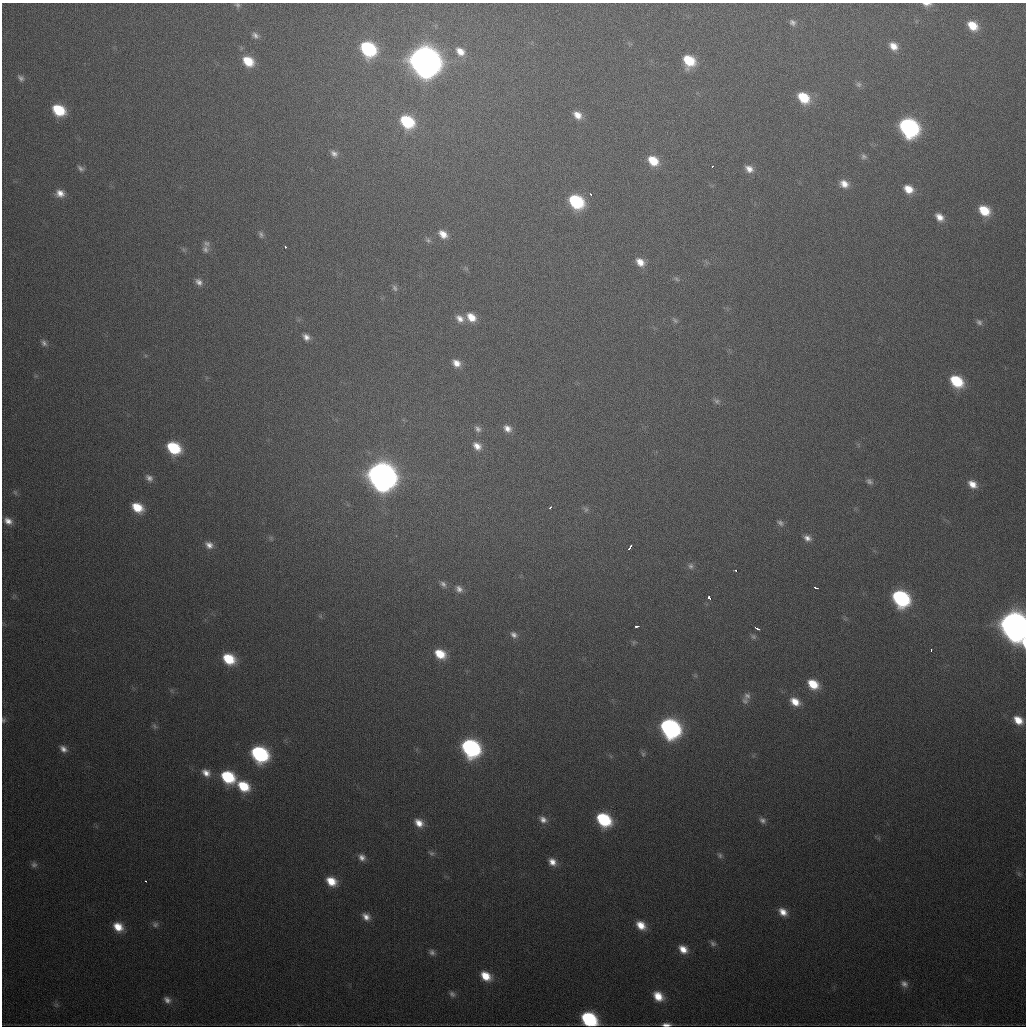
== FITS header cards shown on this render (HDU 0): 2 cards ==
NAXIS1  =                 1024
NAXIS2  =                 1024

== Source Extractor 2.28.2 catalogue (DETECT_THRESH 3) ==
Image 1024 x 1024 px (HDU 0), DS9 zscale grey, 1 PNG px = 1 image px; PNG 1028 x 1028 px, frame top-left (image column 1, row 1024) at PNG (2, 3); no overlay
Background 485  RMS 17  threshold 50.5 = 3 sigma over >= 5 px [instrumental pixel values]
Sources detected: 130; all 130 listed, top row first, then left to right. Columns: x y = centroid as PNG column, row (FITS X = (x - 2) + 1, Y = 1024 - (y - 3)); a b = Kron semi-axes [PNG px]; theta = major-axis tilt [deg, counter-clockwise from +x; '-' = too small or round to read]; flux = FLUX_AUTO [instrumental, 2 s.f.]
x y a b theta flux
927 4 11 5 0 5.1e+03
237 5 7 5 -34 2.5e+03
792 22 8 6 -43 3.9e+03
973 26 11 8 -41 2.2e+04
255 35 11 7 -41 4.9e+03
893 46 10 8 -45 1.2e+04
368 49 12 9 -42 1.3e+05
460 51 12 9 -40 1.3e+04
248 61 11 9 -40 2.8e+04
424 61 14 12 -40 2.8e+06
689 61 11 10 - 3.9e+04
21 78 11 7 -47 4.2e+03
858 84 9 7 -24 3.7e+03
803 98 12 9 -41 3.8e+04
59 110 11 8 -32 4.7e+04
577 115 10 8 -41 1.1e+04
407 122 12 10 -39 7.4e+04
908 127 13 10 -41 3.3e+05
334 153 10 8 -28 5.8e+03
864 156 9 8 - 3.6e+03
653 161 11 9 -38 2.6e+04
712 166 3 2 - 1.1e+03
81 168 10 6 -42 3.5e+03
749 169 11 8 -32 8.7e+03
844 184 11 9 -29 1.1e+04
908 189 11 8 -32 1.6e+04
60 193 10 8 -19 9.7e+03
591 194 3 2 - 1.9e+03
576 201 11 9 -38 1.0e+05
984 210 11 8 -38 3.1e+04
939 217 10 7 -47 9.8e+03
261 234 10 6 -69 3.4e+03
443 234 11 8 -38 1.2e+04
428 240 8 6 -25 3.0e+03
207 243 8 8 - 4.2e+03
285 247 3 2 - 1.2e+03
205 249 10 9 - 5.3e+03
640 262 11 8 -42 1.2e+04
676 279 8 5 -28 2.5e+03
199 282 10 7 -44 6.1e+03
395 288 9 6 -59 3.3e+03
471 317 12 9 -42 1.7e+04
460 318 12 9 -41 9.2e+03
675 320 9 5 -38 2.9e+03
979 322 9 7 -41 3.7e+03
306 337 9 7 -43 6.3e+03
44 343 9 7 -63 4.3e+03
456 363 10 8 -38 1.0e+04
956 381 11 8 -39 5.5e+04
716 401 10 6 -38 3.4e+03
507 428 10 8 -37 8.2e+03
478 429 10 7 -52 4.5e+03
477 446 11 8 -41 9.8e+03
174 448 11 9 -34 6.5e+04
381 476 14 11 -39 1.9e+06
149 478 10 7 -39 5.4e+03
869 481 9 7 -40 4.0e+03
972 484 11 8 -39 1.2e+04
15 492 8 5 -54 2.5e+03
137 507 11 8 -33 2.7e+04
550 507 3 2 - 1.7e+03
586 509 8 6 -64 2.8e+03
8 521 11 8 -29 8.7e+03
780 523 10 6 -31 3.7e+03
271 538 6 6 - 2.2e+03
807 538 9 7 -29 6.1e+03
209 545 10 8 -31 7.7e+03
630 547 5 2 - 4.1e+03
691 566 9 7 -89 4.2e+03
736 570 3 3 - 3.3e+03
443 584 10 7 -37 4.5e+03
816 588 4 2 - 2.2e+03
459 589 10 8 -46 6.2e+03
709 598 4 3 - 9.4e+03
901 598 12 9 -42 1.9e+05
320 616 6 4 -71 1.6e+03
636 626 4 3 - 3.4e+03
1014 626 14 11 -53 2.2e+06
757 628 6 3 -27 4.6e+03
514 635 9 7 -40 5.0e+03
753 636 7 6 - 2.6e+03
634 642 6 4 72 1.7e+03
931 650 3 2 - 3.0e+03
440 654 11 8 -34 2.5e+04
229 659 11 9 -32 4.0e+04
813 684 11 8 -35 2.6e+04
747 696 10 9 - 5.1e+03
745 701 9 8 - 4.2e+03
795 702 11 8 -37 1.5e+04
3 720 8 6 -75 2.7e+03
1018 720 11 8 -39 1.7e+04
154 726 9 5 -57 2.4e+03
670 728 13 10 -42 3.8e+05
470 748 13 10 -40 2.8e+05
63 749 10 7 -39 6.8e+03
259 754 12 10 -35 1.7e+05
643 754 8 6 -64 2.6e+03
206 773 12 9 -36 1.0e+04
228 777 12 9 -35 6.8e+04
243 786 13 9 -34 3.7e+04
543 820 10 8 -35 6.9e+03
604 820 11 9 -38 9.0e+04
762 820 9 7 -40 4.5e+03
419 823 11 8 -39 1.2e+04
431 853 8 6 -33 3.0e+03
720 855 8 6 -57 3.3e+03
362 857 9 8 - 6.4e+03
552 862 10 8 -47 1.0e+04
34 865 9 8 - 4.1e+03
1019 874 7 4 -72 2.0e+03
145 881 3 2 - 3.2e+03
331 881 11 8 -33 2.0e+04
783 912 12 9 -39 1.2e+04
366 917 10 8 -40 8.4e+03
155 924 9 8 - 4.6e+03
641 925 12 9 -42 1.7e+04
118 927 12 9 -37 1.9e+04
713 943 10 7 -40 3.8e+03
683 949 11 8 -37 1.4e+04
432 952 8 7 - 4.1e+03
486 976 11 8 -36 2.1e+04
904 984 11 8 -40 6.1e+03
452 994 10 7 -30 4.2e+03
658 996 12 9 -44 1.9e+04
167 1000 10 7 -48 5.9e+03
56 1005 6 6 - 2.6e+03
589 1019 12 9 -31 1.2e+05
298 1025 6 3 -19 1.1e+03
666 1025 10 4 0 5.8e+03
946 1025 17 3 -1 2.7e+03
At the frame edge (FLAGS 8, measured only in part): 6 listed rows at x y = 927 4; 237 5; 1014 626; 3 720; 589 1019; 666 1025